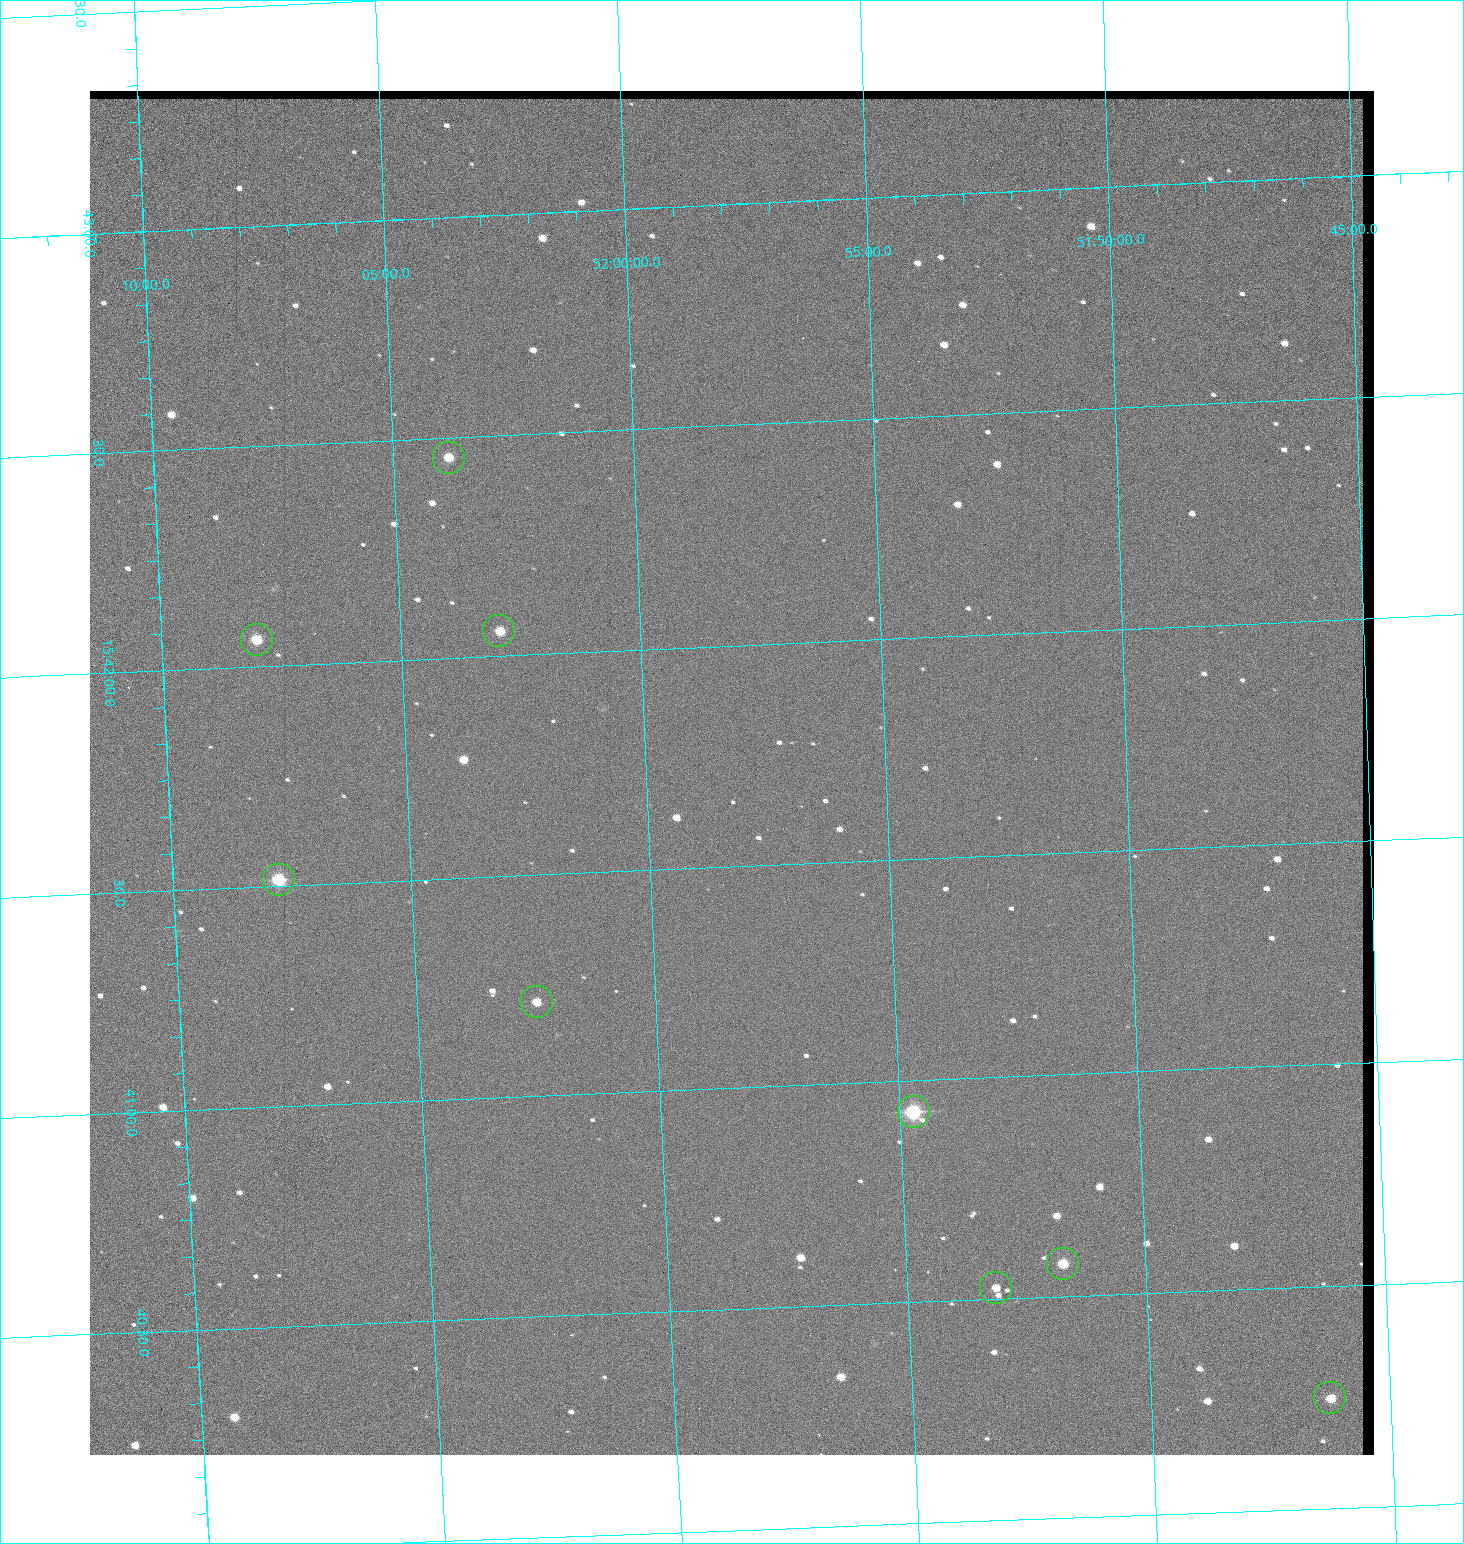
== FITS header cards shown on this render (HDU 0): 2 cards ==
NAXIS1  =                 1284 / length of data axis 1
NAXIS2  =                 1364 / length of data axis 2

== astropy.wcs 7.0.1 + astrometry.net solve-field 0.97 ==
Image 1284 x 1364 px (HDU 0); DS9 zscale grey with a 90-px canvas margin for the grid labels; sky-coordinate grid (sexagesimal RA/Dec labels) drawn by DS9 from the SOLVED WCS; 9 Tycho-2 reference stars matched to detected sources circled (green)
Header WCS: RA---TAN/DEC--TAN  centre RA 15:41:43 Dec +51:58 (235.43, +51.97 deg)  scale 1.26 arcsec/px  FOV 26.9' x 28.5'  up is +92 deg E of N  parity flipped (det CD > 0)
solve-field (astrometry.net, Tycho-2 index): VERIFIED the header's WCS against the Tycho-2 star catalogue (9 matches, 0 conflicts) and refined it, rather than solving blind
Solved WCS: RA---TAN-SIP/DEC--TAN-SIP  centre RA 15:41:43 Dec +51:58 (235.43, +51.97 deg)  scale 1.25 arcsec/px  FOV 26.8' x 28.5'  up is +92 deg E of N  parity flipped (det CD > 0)
The solver's refit moves the header's centre by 0.44 arcsec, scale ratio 0.997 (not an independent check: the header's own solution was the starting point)
Tycho-2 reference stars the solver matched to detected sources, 9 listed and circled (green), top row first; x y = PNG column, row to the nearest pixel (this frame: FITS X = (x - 90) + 1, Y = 1364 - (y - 91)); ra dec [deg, ICRS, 3 dp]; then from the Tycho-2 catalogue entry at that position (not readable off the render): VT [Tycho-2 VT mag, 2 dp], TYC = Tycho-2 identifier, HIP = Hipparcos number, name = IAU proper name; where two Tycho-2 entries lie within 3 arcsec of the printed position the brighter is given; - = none
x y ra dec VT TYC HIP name
449 458 235.614 +52.064 11.61 3489-1132-1 - -
499 631 235.514 +52.049 11.19 3489-1407-1 - -
257 640 235.515 +52.133 11.12 3489-1380-1 - -
279 880 235.378 +52.130 9.31 3489-1322-1 76850 -
537 1002 235.303 +52.042 11.52 3489-958-1 - -
914 1112 235.232 +51.912 9.59 3489-824-1 - -
1063 1264 235.143 +51.862 10.97 3489-1016-1 - -
996 1288 235.131 +51.886 12.29 3489-908-1 - -
1330 1398 235.062 +51.771 11.53 3489-1453-1 - -